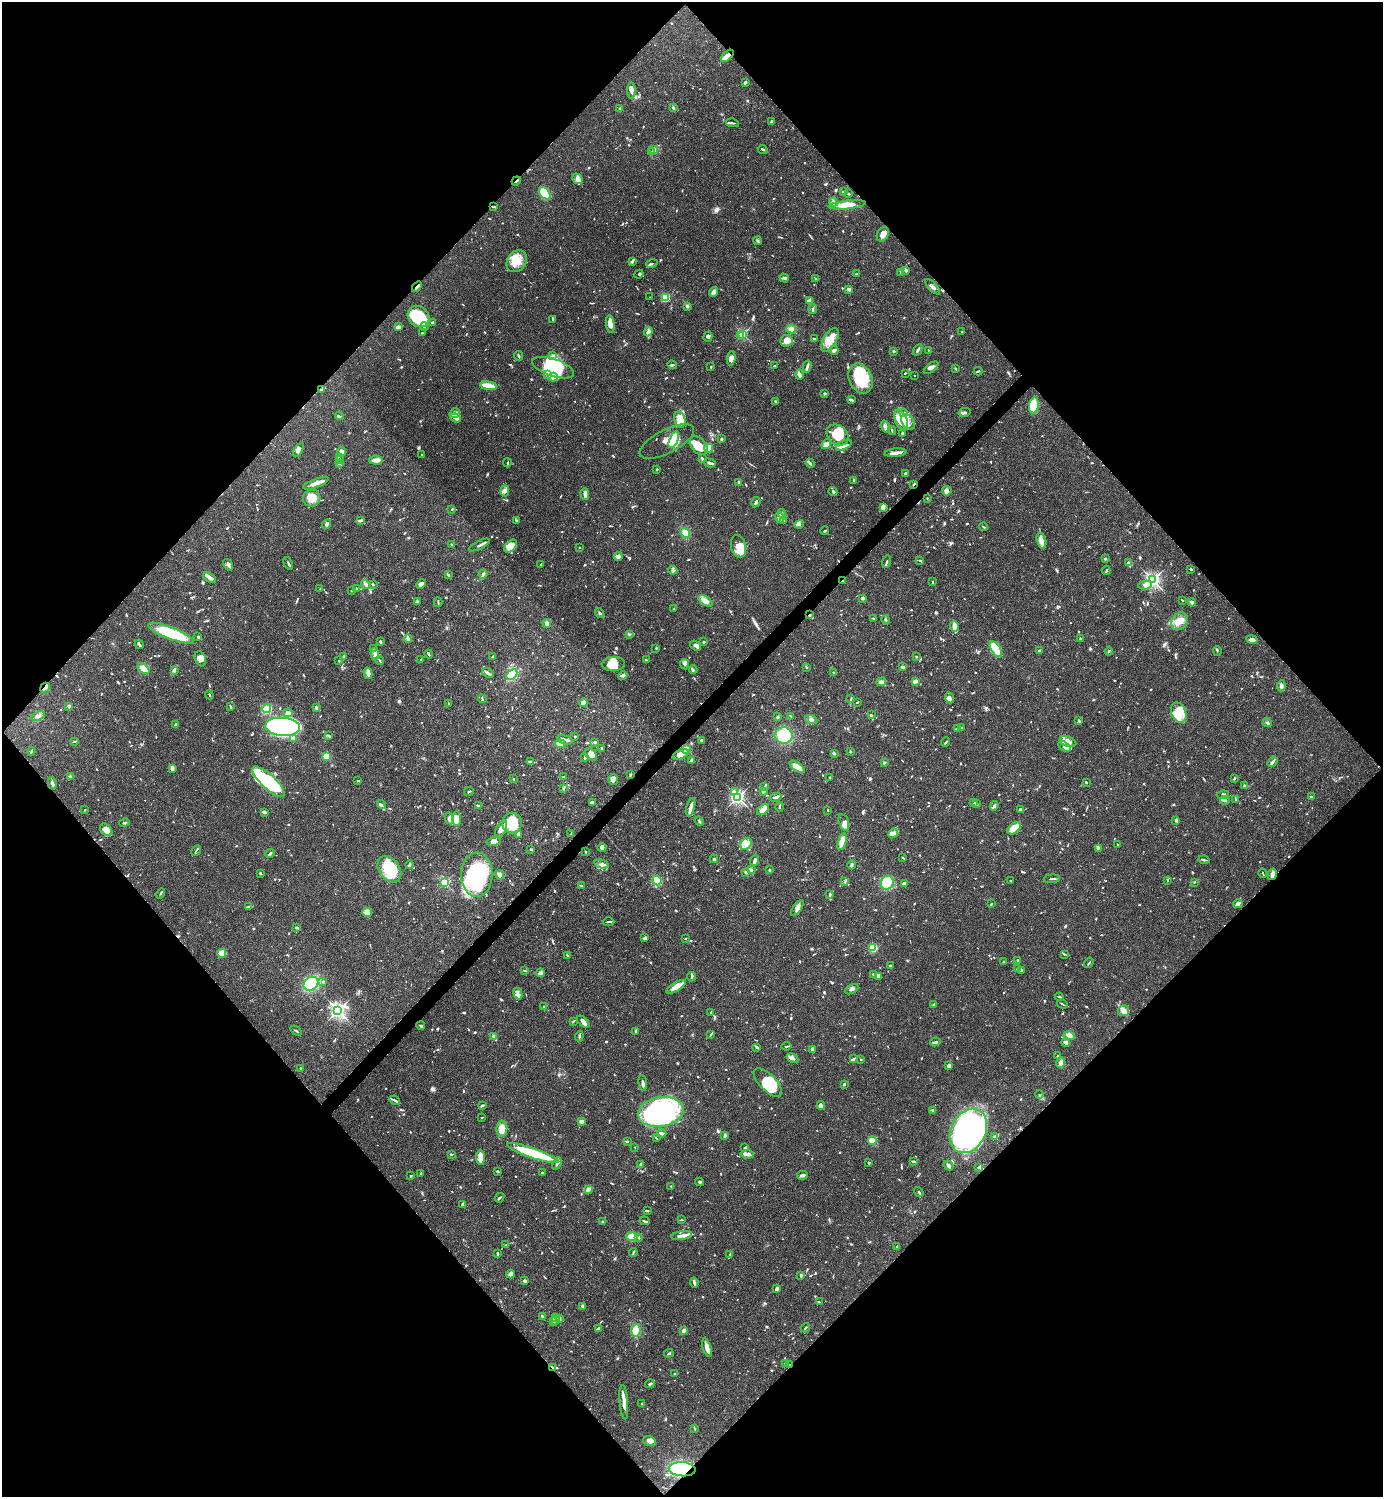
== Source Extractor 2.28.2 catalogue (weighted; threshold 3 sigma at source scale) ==
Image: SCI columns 300-5823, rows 1-5977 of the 5981 x 5981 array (HDU 1 of 3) = the unmasked area's bounding box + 8 px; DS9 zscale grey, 4 x 4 block average (1 PNG px = mean of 4 x 4 image px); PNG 1385 x 1499 px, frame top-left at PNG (2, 2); each listed source drawn as its Kron ellipse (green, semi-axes under 4 px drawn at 4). Shown black and unused: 51% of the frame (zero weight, under 3 of 4 exposures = <1% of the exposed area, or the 3 px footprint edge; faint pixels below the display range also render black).
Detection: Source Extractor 2.28.2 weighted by HDU 2 'WHT'. Background 0.066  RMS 0.0032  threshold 0.0144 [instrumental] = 3 sigma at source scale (4.5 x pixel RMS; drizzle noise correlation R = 1.50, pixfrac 1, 0.05/0.05 arcsec/px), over >= 5 px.
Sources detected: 1596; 5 too faint to see at this stretch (4 x 4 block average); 16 inside a brighter object's white glare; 13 cosmic-ray / hot-pixel residue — neither listed nor drawn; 53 coinciding with a brighter row at this scale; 150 inside a brighter listed object's ellipse — not listed separately; of the other 1359, all 500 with FLUX_AUTO >= 1.78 (the completeness limit of this list) listed and drawn (859 fainter detections not listed), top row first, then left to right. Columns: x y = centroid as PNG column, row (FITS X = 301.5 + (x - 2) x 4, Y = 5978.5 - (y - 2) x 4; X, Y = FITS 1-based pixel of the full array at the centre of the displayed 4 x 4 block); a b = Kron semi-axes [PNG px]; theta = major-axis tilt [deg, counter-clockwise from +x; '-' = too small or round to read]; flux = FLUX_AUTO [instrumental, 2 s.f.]
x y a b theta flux
727 56 8 3 43 15
745 82 3 2 - 5.1
631 91 8 4 -90 7.5
619 108 2 2 - 2.2
673 108 3 2 - 3.7
771 122 3 2 - 3.6
732 123 6 2 -10 2.9
654 149 3 3 - 3.4
763 150 5 2 - 3.8
652 152 2 2 - 2.2
578 179 6 4 -44 7.2
516 181 5 2 - 3.1
844 192 2 2 - 7.8
545 193 7 4 -50 69
849 194 3 2 - 1.8
833 202 5 3 - 7
847 205 18 4 6 24
494 207 4 2 - 2.8
883 234 7 5 60 13
757 241 4 2 - 2.6
517 261 12 9 53 33
632 261 4 2 - 4.1
652 264 5 2 - 2.4
906 270 3 2 - 5.2
901 272 3 2 - 2.1
639 274 4 2 - 2.5
856 274 4 2 - 1.8
784 278 5 3 - 4.1
815 279 3 2 - 2.8
417 287 6 3 52 4.2
932 287 10 3 -47 6.7
849 289 4 2 - 5.5
714 292 5 4 - 5.1
650 297 2 2 - 1.8
666 298 2 2 - 130
810 300 4 3 - 9.5
687 306 2 2 - 5.8
813 309 5 2 - 2.9
418 316 12 9 -44 86
553 319 4 2 - 3.6
432 322 3 2 - 3.1
610 324 9 4 -82 10
398 326 4 3 - 3.6
424 326 4 2 - 4.2
791 329 5 4 - 10
648 332 5 3 - 5.1
962 332 2 2 - 1.9
422 333 2 2 - 7.5
743 334 2 2 - 210
741 335 2 2 - 13
708 337 5 3 - 4.2
814 339 3 2 - 2.1
830 340 13 6 60 24
786 341 6 6 - 20
834 350 4 2 - 7
918 350 6 2 61 6.2
928 350 2 2 - 1.8
894 351 2 2 - 13
552 355 3 2 - 2.5
519 356 5 2 - 3.2
731 358 7 3 81 13
672 365 5 2 - 3.2
775 366 3 2 - 1.9
807 366 6 3 76 4.8
711 367 2 2 - 2.1
553 368 22 8 -19 64
931 368 8 3 37 7.3
955 369 2 2 - 3.3
978 371 4 2 - 2
905 373 2 2 - 2.2
799 374 5 2 - 9.3
548 375 4 2 - 3.7
915 375 2 2 - 2.4
553 377 5 3 - 6
860 379 15 11 -66 86
488 386 8 2 -10 58
321 389 3 2 - 2.2
824 394 2 2 - 4.4
851 400 4 2 - 5.4
776 401 4 2 - 2.4
1034 405 8 5 82 74
964 412 6 2 13 5.7
455 413 5 3 - 4.9
903 413 3 2 - 2.3
339 416 4 2 - 2.1
456 418 5 4 - 7.3
680 419 8 5 -76 25
901 420 11 6 -65 23
908 422 8 5 -54 14
885 427 6 2 -71 4.2
892 431 4 2 - 1.9
902 433 3 2 - 2.1
837 435 11 9 -39 38
721 439 3 2 - 3
674 440 9 4 68 57
667 441 30 11 27 42
826 444 5 3 - 7
698 445 11 7 -50 33
844 445 8 4 25 11
709 448 4 3 - 14
298 450 8 3 60 7.2
341 452 5 4 - 6.3
895 453 11 2 6 19
422 455 3 2 - 2.1
339 457 3 2 - 2.2
339 459 3 2 - 2.3
702 459 3 2 - 4.2
376 460 6 4 -4 10
507 463 4 2 - 2.1
710 463 6 2 -15 9.6
810 463 5 3 - 3.3
339 464 2 2 - 4
657 469 2 2 - 2.1
906 474 2 2 - 5.1
854 480 3 2 - 3.4
738 482 4 2 - 4.6
316 483 13 3 21 14
913 484 4 2 - 1.9
505 491 5 3 - 6.6
833 491 4 2 - 3.7
947 491 4 4 - 8.1
585 494 6 3 -89 9.4
312 498 9 8 - 25
927 498 2 2 - 2
756 502 5 2 - 5.6
883 508 3 2 - 2.7
452 509 2 2 - 2.1
782 513 4 3 - 4.5
780 517 5 4 - 5.5
361 520 4 2 - 5.2
516 520 4 2 - 1.9
783 520 3 2 - 2.5
327 524 5 2 - 3.7
799 524 5 4 - 5.7
984 527 4 2 - 2.1
825 531 4 2 - 2.4
685 533 5 4 - 19
1041 541 8 4 -75 12
451 544 2 2 - 2.7
480 545 11 2 26 5.9
511 546 7 5 47 17
738 546 11 7 -77 30
579 548 2 2 - 2.1
618 556 4 4 - 8
1105 559 2 2 - 3.5
919 560 3 2 - 2.3
887 562 6 2 74 3.1
1128 563 4 2 - 3.1
288 564 6 2 -65 3.5
541 564 2 2 - 3
228 565 6 2 -55 6.5
1191 569 3 2 - 3.4
673 570 5 2 - 2.2
1106 570 4 2 - 2.5
483 574 5 3 - 5.6
448 575 3 2 - 2.6
209 578 7 4 -31 7.7
1153 580 3 2 - 530
842 581 3 2 - 2.1
933 582 3 2 - 2.4
373 584 3 2 - 1.9
421 584 5 4 - 11
365 585 5 3 - 4.7
1145 585 7 3 9 9.6
356 588 3 2 - 2.4
320 589 2 2 - 2
352 590 4 2 - 2.2
862 598 3 2 - 4.8
1182 600 3 2 - 2.1
417 601 2 2 - 5.2
705 601 8 4 -35 13
438 602 5 2 - 2.3
1192 602 4 3 - 4
674 609 2 2 - 2
600 613 5 3 - 3.5
810 615 3 2 - 2
874 618 3 2 - 2.5
886 620 4 2 - 3
1179 621 9 7 46 18
547 623 4 3 - 8.9
954 626 5 2 - 35
171 633 24 6 -21 120
629 634 2 2 - 2.2
198 637 3 2 - 4.3
408 639 4 3 - 4.3
1080 639 3 2 - 2.1
1252 640 5 3 - 7.6
380 641 2 2 - 6.1
704 642 2 2 - 2.5
139 644 5 2 - 3.2
696 646 6 3 -36 6.1
373 648 4 2 - 2
656 648 2 2 - 1.9
996 649 9 4 -57 130
1039 650 4 2 - 2.8
1109 651 4 2 - 2
1217 651 5 2 - 2
375 654 6 2 -83 4.5
428 654 4 2 - 3.4
493 656 4 2 - 2.5
916 656 2 2 - 2.4
344 657 4 2 - 2.9
200 659 8 5 -67 12
421 660 3 2 - 2.2
646 660 2 2 - 4.4
339 661 3 2 - 1.9
380 661 4 2 - 2.7
613 664 12 7 3 27
685 664 5 3 - 5.3
807 667 3 2 - 2
902 667 3 3 - 3.9
144 669 7 3 -41 46
174 670 3 3 - 3.9
693 670 4 2 - 2.9
834 672 2 2 - 2.3
368 673 6 3 -76 10
488 673 6 2 -36 4.5
512 675 6 4 46 31
623 676 4 3 - 5
915 681 4 2 - 9.4
881 682 5 3 - 9
1281 686 5 4 - 6.2
45 688 5 3 - 11
209 695 4 2 - 1.9
949 698 6 3 -66 6.8
482 699 4 2 - 2.2
851 699 4 2 - 1.9
857 702 3 2 - 2.1
449 703 2 2 - 2.5
584 703 4 4 - 15
69 706 2 2 - 24
230 706 3 2 - 2.2
316 707 3 2 - 5.7
266 709 5 4 - 89
288 713 5 2 - 11
1179 713 10 7 -65 39
871 715 3 2 - 1.9
38 716 7 3 20 6.3
790 716 4 2 - 1.9
777 717 3 2 - 2.8
811 720 6 4 -19 6.4
1079 721 3 2 - 2.3
1267 723 4 2 - 3.6
175 725 4 2 - 4.1
282 727 17 9 -4 820
961 728 3 2 - 2.3
957 729 4 2 - 3.9
784 735 9 8 - 58
329 736 4 2 - 4
575 737 2 2 - 2.6
294 738 4 3 - 6.7
565 740 7 3 -15 6.6
75 741 4 2 - 2.1
701 741 3 2 - 3.7
1068 741 8 5 -20 13
595 742 2 2 - 6.5
946 742 5 2 - 2.5
560 744 5 3 - 23
1064 747 7 3 -37 6.1
601 748 3 2 - 1.8
686 749 4 3 - 95
31 751 4 2 - 2.6
850 752 2 2 - 2.9
834 753 3 2 - 2.2
591 754 7 5 -45 12
681 754 9 4 22 21
327 756 3 3 - 41
585 758 4 2 - 3.2
691 760 3 2 - 2.9
531 761 4 3 - 3.3
884 762 2 2 - 2
1273 762 6 2 54 5.8
797 767 9 3 -36 28
172 768 4 2 - 10
630 775 3 2 - 3
71 776 3 2 - 7.6
563 777 3 2 - 2
830 778 2 2 - 2.9
1234 778 4 2 - 2.5
514 779 2 2 - 2
613 780 5 4 - 5
358 781 3 2 - 2.3
268 782 21 7 -43 110
1086 782 2 2 - 2
52 783 6 3 -76 5.2
1245 785 4 2 - 3
765 786 3 2 - 2.4
563 789 3 2 - 2.1
469 791 5 2 - 1.8
763 791 3 2 - 2.3
734 792 2 2 - 2.2
1223 795 6 3 7 5.5
738 797 3 2 - 460
776 797 6 2 26 7.1
1311 797 3 2 - 3.8
1235 799 4 2 - 1.9
1225 800 4 2 - 4
592 802 4 2 - 4.7
973 803 2 2 - 2.5
977 803 3 2 - 2.7
381 805 5 2 - 2.5
479 806 4 2 - 1.9
994 806 5 3 - 3.8
691 807 9 2 76 13
780 807 5 2 - 2
1020 809 3 2 - 4.7
85 810 2 2 - 2.2
763 810 6 4 35 17
828 810 2 2 - 2.2
264 812 3 2 - 5.2
449 818 6 4 -81 9.6
457 819 7 4 -86 21
1176 820 4 2 - 2.9
699 821 5 2 - 2.1
844 822 8 5 -73 12
124 823 5 2 - 1.8
512 823 10 10 - 57
1014 828 8 5 40 40
501 829 9 5 64 14
106 830 7 5 -46 16
893 833 5 3 - 7.7
519 834 3 2 - 11
571 834 4 2 - 1.9
494 841 7 3 15 7.6
842 842 9 3 74 27
746 844 6 5 - 13
1118 844 2 2 - 1.9
602 848 4 4 - 5.3
1098 848 3 2 - 3.2
531 849 3 2 - 2.4
196 851 5 2 - 2.1
586 852 2 2 - 3.5
270 854 4 2 - 3.4
903 858 3 2 - 2.1
714 859 4 2 - 2.1
1204 860 5 2 - 2.8
755 861 5 2 - 6
602 864 7 3 -14 8
409 865 4 2 - 3.8
851 865 4 2 - 6.1
389 869 14 10 -55 63
751 870 4 3 - 3.9
769 870 2 2 - 2.6
746 872 4 3 - 4.7
260 873 4 2 - 2.4
1263 873 4 2 - 2.1
1272 874 6 3 77 10
477 875 22 16 89 230
500 875 4 4 - 8.7
1052 879 8 2 4 3
657 880 5 4 - 33
1167 880 3 2 - 2.6
845 881 3 2 - 2.1
1010 881 2 2 - 2.1
1194 882 2 2 - 2
445 883 2 2 - 220
887 883 7 6 - 44
904 883 3 2 - 5.9
581 886 4 2 - 2.6
160 894 5 2 - 2.1
830 895 3 3 - 2.6
991 904 3 2 - 2.9
1238 904 4 3 - 8.9
248 907 3 2 - 2.5
797 908 9 3 55 8.6
367 912 5 4 - 15
609 922 5 2 - 2.5
296 927 3 2 - 3.7
645 938 3 3 - 4.2
686 939 2 2 - 3.3
873 948 4 3 - 29
222 953 4 3 - 29
1064 954 4 2 - 2
567 956 3 2 - 2.5
1018 960 2 2 - 5.8
1004 962 2 2 - 4.6
1089 963 5 2 - 1.9
890 966 2 2 - 6.2
1017 969 2 2 - 4.7
525 971 3 2 - 1.9
1021 971 4 2 - 4.5
540 973 4 3 - 6.4
873 974 3 2 - 1.9
692 976 4 2 - 2.7
879 976 4 2 - 3
323 982 2 2 - 2.1
311 984 8 6 35 130
676 987 11 4 32 19
852 989 7 3 27 4.9
518 993 6 3 -67 7.6
1059 997 4 2 - 3.2
934 1004 3 2 - 2.3
1062 1004 5 2 - 2.3
544 1007 3 2 - 3
338 1010 3 3 - 570
1123 1011 6 5 - 9.2
711 1012 2 2 - 1.8
573 1021 2 2 - 2.7
583 1022 8 3 -44 9.4
421 1025 4 2 - 2.8
296 1031 6 2 -34 2.4
636 1031 3 2 - 4.5
711 1034 4 2 - 1.9
579 1036 5 2 - 3.2
1069 1036 6 3 -17 7.2
494 1037 4 2 - 6.1
935 1042 5 2 - 4
1066 1042 4 4 - 6.1
786 1046 5 2 - 3.1
757 1047 4 2 - 5.1
812 1049 3 2 - 8.1
1057 1056 2 2 - 2
792 1058 6 3 -30 7.3
854 1059 4 2 - 3.3
861 1060 2 2 - 2.5
1060 1063 5 4 - 5.2
949 1066 4 3 - 7.5
300 1068 2 2 - 3.4
768 1082 18 8 -46 55
643 1083 8 2 -81 6.5
844 1084 3 2 - 4.1
1039 1095 4 2 - 2.2
395 1100 6 2 -26 4.1
482 1105 4 2 - 3.7
821 1105 4 2 - 13
933 1110 2 2 - 21
661 1112 23 15 9 290
482 1118 3 2 - 1.9
581 1121 3 3 - 8.7
502 1129 8 5 -89 21
968 1131 23 17 63 790
662 1133 4 2 - 6.7
725 1136 4 3 - 3.6
995 1137 3 2 - 6.8
656 1138 3 2 - 1.9
872 1141 4 3 - 48
627 1142 3 2 - 2
635 1147 2 2 - 2.8
745 1148 4 2 - 2.8
533 1153 27 5 -19 130
451 1154 3 2 - 4.5
747 1154 7 3 -6 7
480 1158 7 3 -86 34
914 1161 3 2 - 2
557 1163 6 3 67 4.9
869 1163 2 2 - 3.1
640 1165 4 2 - 3.9
948 1165 5 3 - 5.9
979 1167 4 2 - 2.4
497 1172 2 2 - 3.5
420 1173 2 2 - 1.9
542 1173 2 2 - 1.9
802 1175 5 3 - 5.1
411 1176 2 2 - 2.2
700 1182 4 2 - 2.7
671 1186 3 2 - 3.3
588 1189 4 3 - 3.3
919 1192 5 2 - 2.2
499 1198 5 2 - 3.1
462 1204 3 2 - 1.9
647 1210 4 2 - 1.9
681 1220 2 2 - 2.1
603 1221 3 2 - 4.2
645 1221 5 2 - 2.7
632 1236 6 4 -7 19
682 1236 10 3 8 9.7
638 1238 3 2 - 2.2
506 1245 2 2 - 2.4
897 1247 3 2 - 2.7
633 1252 4 2 - 2.4
498 1254 3 2 - 3.2
730 1254 3 2 - 2
510 1274 4 3 - 7.8
801 1275 2 2 - 6.8
525 1281 3 2 - 7.6
694 1282 5 2 - 6
777 1288 4 2 - 6.1
819 1302 3 2 - 2.2
582 1306 3 3 - 3
543 1317 3 2 - 3
555 1318 3 3 - 4.1
560 1318 2 2 - 1.9
556 1321 4 2 - 3
553 1322 4 2 - 3.8
599 1328 4 3 - 2.9
805 1328 5 2 - 2.2
636 1330 6 4 83 27
684 1331 3 2 - 5.6
707 1348 9 4 -73 13
669 1353 5 2 - 2.5
786 1364 4 2 - 2.2
790 1365 3 2 - 2.5
552 1367 4 2 - 2.7
674 1373 2 2 - 4.9
650 1384 4 2 - 2.4
624 1402 17 2 -85 16
642 1403 2 2 - 2.7
695 1428 4 2 - 1.8
649 1441 6 5 - 8.7
682 1469 13 7 -4 160
Overlapping masked pixels (flux is a lower limit): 14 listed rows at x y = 727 56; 516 181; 847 205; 494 207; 417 287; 321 389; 913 484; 842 581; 810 615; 45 688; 1272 874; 790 1365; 552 1367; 682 1469
Diffuse or blended objects may show on this block-average render without a row.